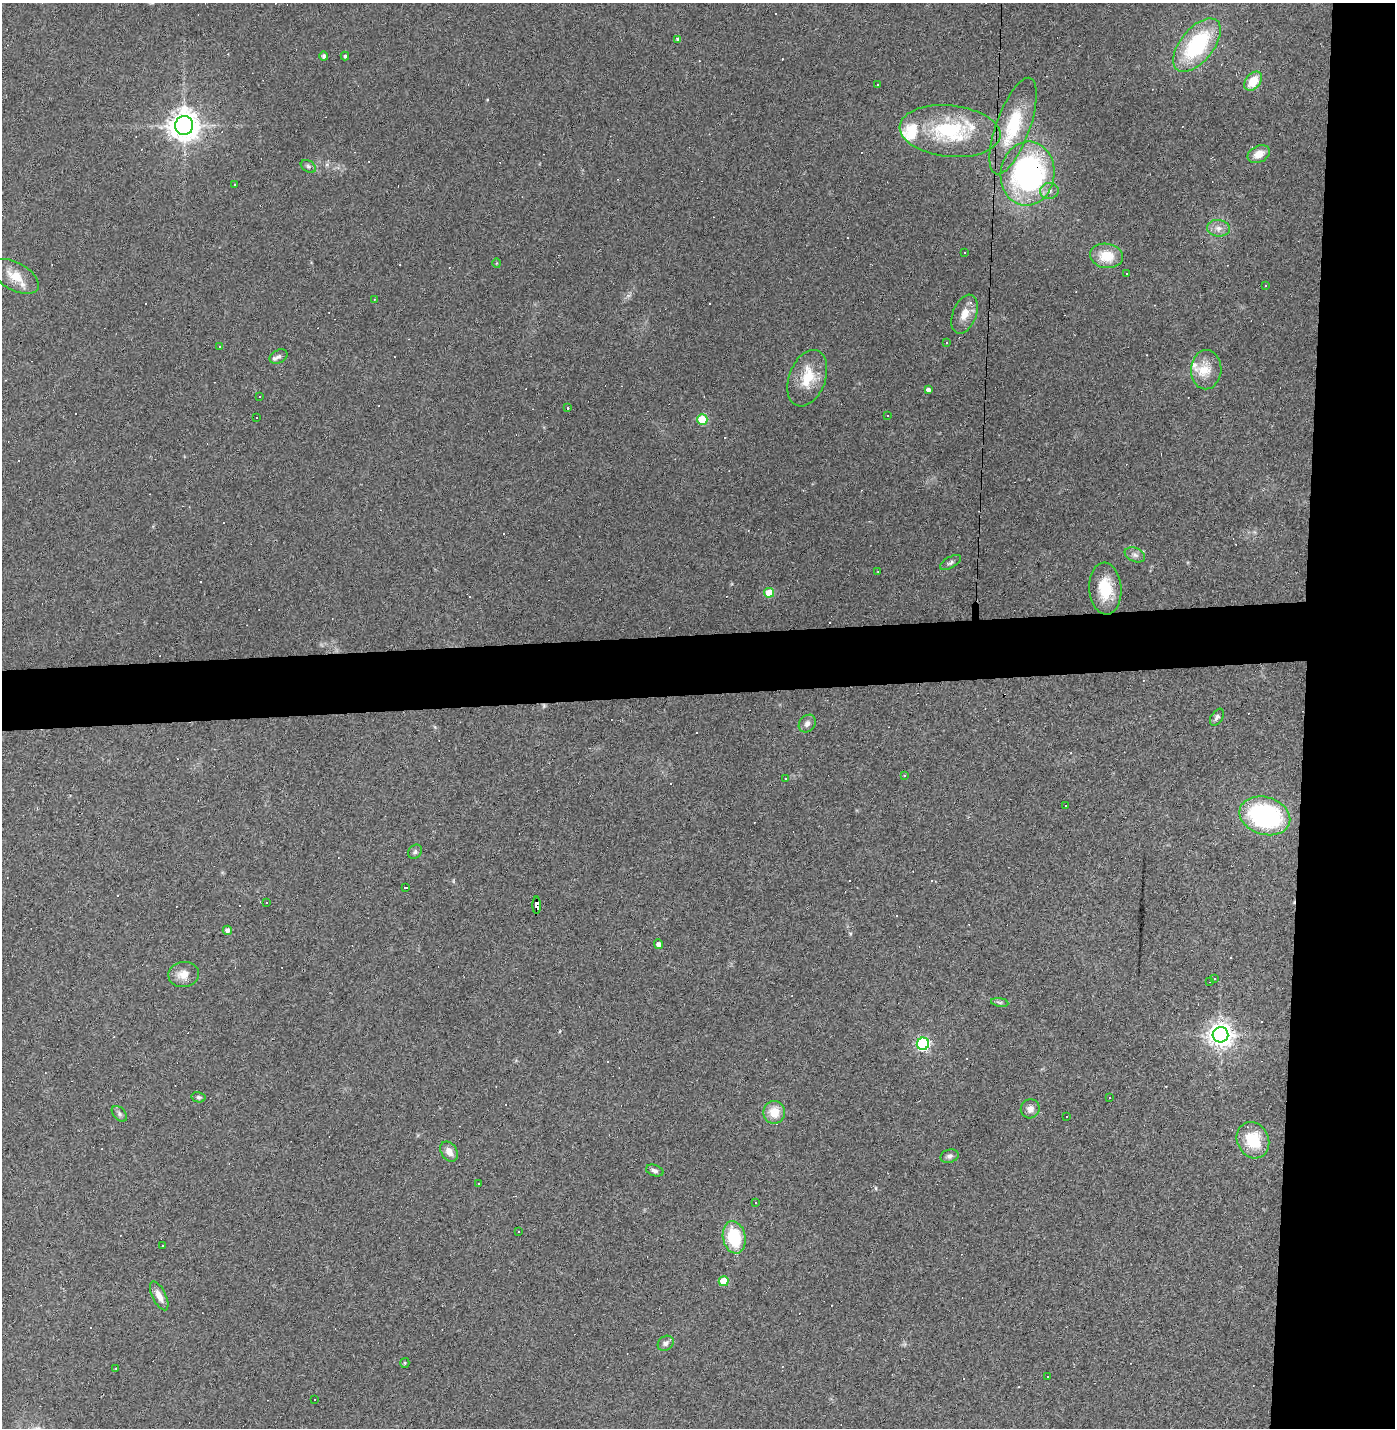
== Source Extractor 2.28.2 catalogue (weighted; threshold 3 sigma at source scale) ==
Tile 6 of 3 x 3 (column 3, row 2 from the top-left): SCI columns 2820-4212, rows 1427-2852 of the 4242 x 4278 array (HDU 1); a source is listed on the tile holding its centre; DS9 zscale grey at full resolution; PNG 1397 x 1430 px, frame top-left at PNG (2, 3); each listed source drawn as its Kron ellipse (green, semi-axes under 4 px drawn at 4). Shown black and unused: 11% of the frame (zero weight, under 3 of 4 exposures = <1% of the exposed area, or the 3 px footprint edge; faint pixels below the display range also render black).
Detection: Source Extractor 2.28.2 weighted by HDU 2 'WHT'; one run over the whole footprint, this tile lists its part. Background 0.0416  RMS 0.005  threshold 0.0224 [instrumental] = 3 sigma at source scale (4.5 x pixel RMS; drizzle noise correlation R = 1.50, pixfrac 1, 0.05/0.05 arcsec/px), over >= 5 px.
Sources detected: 138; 55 cosmic-ray / hot-pixel residue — neither listed nor drawn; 4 inside a brighter listed object's ellipse — not listed separately; the other 79 listed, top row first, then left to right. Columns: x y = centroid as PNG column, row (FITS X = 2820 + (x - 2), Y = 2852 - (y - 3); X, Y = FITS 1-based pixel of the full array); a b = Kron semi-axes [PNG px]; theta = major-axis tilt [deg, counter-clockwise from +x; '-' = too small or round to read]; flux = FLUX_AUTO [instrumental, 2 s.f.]
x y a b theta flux
678 39 4 4 - 1.2
1197 45 31 16 51 47
324 56 4 4 - 1.4
345 56 4 4 - 0.91
1253 81 11 7 51 9.8
877 85 3 2 - 0.4
184 125 9 9 - 680
1013 126 51 17 70 29
950 131 51 25 -6 43
1259 154 12 8 28 5.4
308 166 8 5 -31 1.1
1028 174 32 27 82 110
234 185 3 2 - 0.43
1049 191 9 8 - 2.5
1218 228 11 8 -8 3.1
965 252 3 2 - 0.53
1106 256 16 12 -9 12
497 263 5 3 - 0.43
1126 273 2 2 - 0.36
15 276 26 13 -30 9.6
1266 286 3 3 - 2
374 299 2 2 - 0.31
965 314 20 12 69 6.6
946 343 3 2 - 0.31
220 347 3 2 - 0.38
279 357 9 6 26 1.4
1206 370 20 15 87 8.9
807 378 29 18 69 14
928 390 4 4 - 1.8
260 397 3 3 - 1.4
567 408 3 2 - 0.7
888 415 3 2 - 0.44
257 418 3 3 - 2
702 419 5 5 - 27
1135 555 11 6 -23 2.1
951 562 12 5 30 1.5
878 571 3 2 - 0.37
1105 589 26 16 -86 16
769 593 5 5 - 14
1217 717 9 5 58 1.4
807 724 9 7 48 2.1
905 776 3 3 - 1.4
786 779 3 2 - 0.33
1066 806 3 3 - 1.8
1265 816 26 19 -17 72
415 852 8 6 47 1.1
405 887 3 3 - 5.6
267 902 3 3 - 2.3
537 905 8 4 -89 63
227 930 4 4 - 1.9
659 944 5 4 - 2.2
184 975 15 12 7 5.4
1214 979 3 2 - 0.4
1210 982 3 2 - 0.33
1000 1002 9 4 -9 0.98
1220 1035 8 7 - 460
923 1044 6 6 - 85
199 1097 7 5 -13 0.93
1109 1097 3 3 - 1
1030 1109 9 9 - 2.8
774 1112 11 11 - 7.8
119 1114 9 5 -46 1.3
1067 1116 2 2 - 0.42
1253 1140 19 15 -64 17
449 1152 11 7 -55 3.7
950 1156 9 6 16 1.6
655 1171 9 5 -17 1.5
478 1183 3 3 - 1.1
756 1203 2 2 - 0.33
518 1232 3 2 - 0.49
734 1237 16 11 -78 23
163 1246 3 2 - 0.47
724 1281 5 5 - 11
159 1296 16 7 -64 4.3
666 1343 8 7 - 1.9
405 1363 5 4 - 0.58
116 1368 3 2 - 0.35
1048 1376 3 3 - 3
315 1399 3 3 - 1.7
Overlapping masked pixels (flux is a lower limit): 2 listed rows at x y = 1028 174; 537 905
Unlisted compact peaks at least as high as the median listed source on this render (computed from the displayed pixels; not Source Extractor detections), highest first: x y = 876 1188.